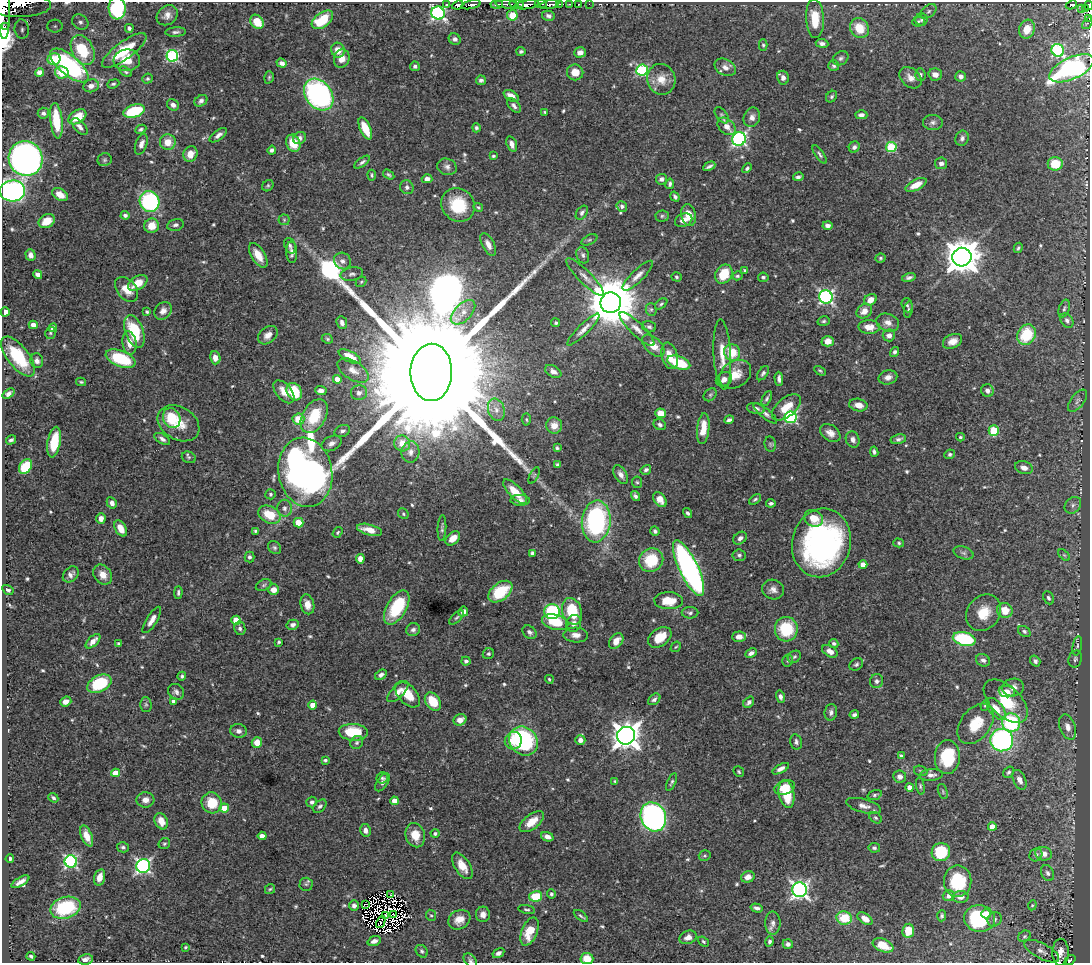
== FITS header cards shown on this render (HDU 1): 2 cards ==
NAXIS1  =                 1088
NAXIS2  =                  961

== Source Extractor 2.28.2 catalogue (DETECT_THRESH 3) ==
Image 1088 x 961 px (HDU 1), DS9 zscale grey, 1 PNG px = 1 image px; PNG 1092 x 965 px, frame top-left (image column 1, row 961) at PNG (2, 2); each listed source drawn as its Kron ellipse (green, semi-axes under 4 px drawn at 4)
Background 0.557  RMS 0.015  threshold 0.044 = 3 sigma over >= 5 px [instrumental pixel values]
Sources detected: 610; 8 with non-positive FLUX_AUTO (blend fragments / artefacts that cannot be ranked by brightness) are neither listed nor drawn; of the other 602, the 500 brightest by FLUX_AUTO listed and drawn (102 fainter detections omitted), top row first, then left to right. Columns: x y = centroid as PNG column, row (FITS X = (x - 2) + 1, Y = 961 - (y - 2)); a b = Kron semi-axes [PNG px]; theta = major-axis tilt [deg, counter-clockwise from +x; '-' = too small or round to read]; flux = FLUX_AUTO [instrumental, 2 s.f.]
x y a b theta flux
446 4 3 3 - 4.6
497 4 6 3 6 44
507 4 11 3 -6 65
517 4 7 2 2 37
541 4 6 2 1 38
560 4 3 3 - 15
570 4 3 2 - 22
579 4 3 3 - 7.1
589 4 2 2 - 1.4
18 5 33 12 0 580
458 5 6 4 22 95
471 5 10 3 11 81
527 5 12 4 8 210
550 5 10 3 11 130
1071 5 6 3 27 22
1089 5 4 2 - 20
117 8 11 8 -87 89
4 9 30 6 -89 470
1082 9 3 2 - 7.2
1085 9 4 3 - 6.5
929 11 9 6 39 2.5
438 13 7 6 - 240
167 15 11 9 39 6.2
512 15 5 5 - 23
548 16 6 5 - 2.6
815 19 19 9 -86 23
1088 19 4 2 - 5.2
322 20 12 7 37 32
922 20 6 6 - 2.3
918 21 6 5 - 1.5
80 22 8 7 - 3.9
257 22 8 6 -52 16
1087 23 6 4 51 1.4
5 26 3 2 - 11000
55 26 8 6 1 3
129 28 4 3 - 2.1
859 28 10 9 - 23
22 29 9 7 -81 3.2
1027 29 9 7 70 16
176 32 10 4 3 2.6
455 39 6 5 - 2.6
822 43 6 4 -7 3.1
763 45 5 4 - 1.6
83 50 16 10 -61 34
124 50 26 8 36 33
338 50 7 7 - 9
1058 50 6 6 - 110
521 51 4 3 - 1.7
580 52 6 5 - 4.8
172 56 6 6 - 120
841 58 8 6 35 2.8
54 59 6 6 - 13
342 59 9 8 - 8.5
127 60 13 11 7 18
282 63 5 4 - 4.4
69 65 23 10 -40 99
415 66 5 4 - 2.5
834 66 5 5 - 2.2
725 67 11 8 -27 6.8
1071 68 24 10 24 210
642 70 6 5 - 110
62 72 7 6 - 12
126 72 7 4 -32 2
575 72 8 8 - 11
40 73 4 4 - 2.7
935 74 7 6 - 6.6
920 75 6 5 - 2.4
961 76 5 5 - 4.4
269 77 6 4 73 1.5
783 78 7 6 - 3.9
911 78 12 9 -41 7.3
147 79 5 5 - 1.5
661 79 15 14 - 14
481 80 5 4 - 2.8
113 84 6 4 20 1.9
91 86 8 6 16 5
319 95 17 13 -52 250
511 96 8 5 -32 9
832 97 6 5 - 1.8
201 101 7 5 35 2.9
173 105 6 5 - 4.3
514 106 9 5 -50 3.2
134 111 11 6 16 52
545 112 4 3 - 1.4
43 113 5 5 - 3.2
722 115 9 5 -53 2.4
861 115 6 4 -2 3.9
77 117 10 6 33 21
752 117 10 8 69 5.7
56 121 18 6 -83 37
933 122 10 7 -3 3.6
727 126 10 7 -42 7.6
80 127 10 5 -48 3.7
365 128 12 5 -66 21
476 128 4 4 - 2
141 129 6 4 26 2
218 135 10 5 36 3.8
299 138 7 6 - 4.1
962 138 8 6 68 3.4
739 139 7 6 - 230
168 142 8 8 - 14
293 143 9 6 -64 19
141 144 11 5 70 5.5
512 144 8 5 -70 4.6
854 147 6 5 - 3
891 147 5 5 - 67
272 150 4 4 - 2.7
190 154 8 6 68 11
820 154 11 4 -56 2.4
493 156 3 3 - 1.6
26 159 17 17 - 420
105 160 7 6 - 2.1
362 162 9 4 36 2.5
941 163 6 5 - 3.8
1055 164 7 7 - 25
709 166 6 3 27 2.7
447 167 10 8 -21 4.5
747 168 5 4 - 2.1
372 175 5 3 - 1.4
389 175 6 4 -32 1.8
798 177 5 3 - 2.2
427 179 5 4 - 4.8
661 179 5 5 - 3.3
670 184 5 3 - 2.2
916 185 11 5 26 12
268 186 6 5 - 1.6
407 187 7 6 - 3.3
12 191 13 10 7 340
60 195 8 5 -31 10
675 197 5 4 - 2.3
149 201 11 10 - 140
458 205 17 16 - 40
622 206 5 5 - 3
478 207 5 4 - 1.4
582 213 8 5 55 2.7
125 215 4 4 - 3.5
689 215 11 7 -77 16
662 216 7 5 2 1.9
284 220 5 5 - 1.7
684 220 9 6 23 6
47 221 8 6 31 15
175 225 8 5 12 3
828 225 5 4 - 3.8
152 226 7 7 - 13
589 240 8 4 26 1.8
488 244 12 6 -63 6.8
290 246 8 5 -71 2.7
1018 248 5 4 - 1.8
292 252 11 5 -87 4.6
30 255 6 5 - 5
258 255 14 6 -58 13
583 255 8 6 -71 2.9
962 257 9 9 - 2200
880 258 5 4 - 1.6
342 261 9 8 - 4.6
745 270 4 3 - 1.7
38 274 4 4 - 5
352 274 11 6 11 3.6
724 274 10 8 58 27
638 276 20 6 44 7.3
737 276 5 4 - 1.7
585 277 25 6 -45 8.6
676 277 5 4 - 1.7
763 277 5 4 - 2.1
909 277 7 4 15 2.8
361 282 6 4 42 1.4
138 283 11 6 32 16
127 289 14 9 -51 15
826 297 7 6 - 220
870 300 6 5 - 9
611 303 10 10 - 6200
661 304 7 4 38 1.8
907 305 7 5 -72 2
651 309 6 5 - 1.8
908 309 8 4 81 1.7
1064 309 9 5 71 2.5
163 311 9 7 48 5.9
864 311 8 6 39 8.3
5 312 4 4 - 4.5
147 312 3 3 - 1.5
463 312 15 8 44 10
1067 320 8 5 -56 3.1
824 321 6 4 15 1.9
888 322 12 8 -19 6.7
342 323 6 5 - 4.3
556 323 4 4 - 1.7
33 325 4 4 - 6
649 327 7 5 -15 2.5
869 327 11 7 -1 11
53 328 4 4 - 7.2
637 329 23 6 -44 8.3
583 330 22 5 44 6.5
134 331 17 9 -70 45
50 333 6 5 - 2
268 335 11 8 40 7.9
889 335 6 6 - 5
1026 335 11 9 60 42
327 339 6 4 -23 1.5
828 341 6 5 - 6.9
953 341 10 7 24 8.1
129 343 12 7 -82 11
653 346 13 8 -42 12
732 352 8 8 - 22
895 352 5 4 - 2.6
722 355 35 8 -87 19
670 356 13 8 -76 14
18 357 24 10 -52 53
350 357 12 5 -27 13
215 358 6 5 - 7.9
120 359 16 8 -21 54
37 361 7 6 - 4.3
679 363 12 6 -21 44
353 370 17 9 -32 8.6
553 371 9 5 -29 4.3
820 371 6 4 -30 1.4
431 372 28 21 89 120000
763 373 8 4 54 2.4
735 374 17 13 34 16
888 377 9 7 14 5.7
337 379 4 4 - 8.3
724 379 8 6 32 5.9
779 379 7 3 -89 3.1
81 382 5 3 - 1.4
321 391 5 4 - 5
987 391 6 6 - 4.6
284 392 13 7 -50 10
294 392 9 7 -60 38
359 393 8 7 - 4.7
9 394 7 4 35 3.8
710 395 7 5 44 1.8
767 399 8 4 64 2.2
1077 401 13 6 52 4
858 405 9 6 -11 8
786 407 17 9 41 16
756 409 9 5 -12 3.6
496 410 11 8 -71 7
661 413 5 5 - 15
765 413 14 5 -39 3.9
314 416 18 11 60 36
791 417 6 6 - 130
172 418 10 8 -70 38
298 419 6 5 - 19
526 419 6 4 -87 1.5
729 420 5 3 - 2.6
178 423 22 16 -31 23
554 425 8 8 - 10
660 425 6 5 - 2.6
703 429 16 6 84 16
994 430 5 5 - 58
342 431 8 5 20 3.5
830 433 11 7 -36 7.3
960 437 4 3 - 1.6
162 439 9 4 -32 3.5
898 439 8 5 13 2.8
11 440 5 4 - 2.2
853 440 8 6 -65 4.4
54 442 15 6 79 27
331 443 10 7 26 5.1
402 443 8 8 - 13
770 444 7 5 -80 1.9
557 448 4 3 - 1.6
410 452 10 9 - 6.1
874 452 5 4 - 2.3
950 454 5 4 - 2.1
189 457 7 5 -24 1.9
557 464 4 3 - 1.6
25 467 8 6 53 46
1024 468 9 6 -19 7
646 470 5 4 - 2.4
305 472 35 27 -79 770
621 474 10 6 -59 4.8
534 475 9 4 63 1.6
637 482 6 5 - 1.6
515 492 16 6 -46 19
271 494 5 5 - 1.7
635 496 5 4 - 2.9
755 499 7 3 37 1.7
520 500 10 5 -2 4.8
660 500 8 5 -54 10
112 503 6 5 - 4.7
771 503 4 4 - 2.8
1073 505 9 7 45 4
284 508 8 7 - 4.1
687 513 5 4 - 2.1
403 514 6 4 -50 1.4
269 515 12 8 -27 27
814 518 10 8 -27 13
101 519 5 4 - 5.7
596 521 21 14 84 150
298 523 5 4 - 15
121 528 9 5 -60 12
442 528 13 4 87 2.7
370 530 13 5 -15 11
255 531 4 4 - 1.5
655 531 5 4 - 2.1
338 532 6 4 54 1.6
453 538 8 5 41 12
740 538 7 5 44 3.7
821 543 34 29 76 290
899 543 5 4 - 1.6
275 548 7 5 -45 2.2
532 553 4 4 - 2.9
963 553 10 6 -17 3.1
739 555 6 6 - 2.4
1064 555 7 4 -44 1.7
249 557 5 5 - 2.3
360 559 5 4 - 6.7
651 560 12 11 - 38
863 565 4 4 - 11
688 568 30 9 -64 360
71 574 9 6 47 4.5
103 575 11 8 -53 10
264 585 8 5 27 2
8 590 6 4 -31 2.1
274 590 5 5 - 8.6
773 590 11 9 -19 6
178 592 6 3 89 2.1
500 592 14 8 38 49
1048 598 7 5 -63 2.3
669 601 14 8 -2 20
307 604 10 7 -75 9
397 608 19 9 60 54
1005 610 8 7 - 18
572 611 13 10 -73 38
463 612 5 4 - 6.2
552 612 8 7 - 98
690 613 8 6 0 2.7
984 613 19 16 52 26
457 617 9 4 44 1.9
152 620 15 5 58 6.4
236 620 4 4 - 21
555 622 13 7 -16 32
574 623 9 7 67 5.4
293 625 6 5 - 3.8
240 628 7 5 -82 2.6
786 629 12 11 - 47
413 630 7 6 - 3
1024 631 6 5 - 2.3
529 632 8 6 -40 3.3
576 635 12 7 -3 6.6
660 637 13 8 36 20
739 637 7 5 2 6.8
964 639 11 6 -14 76
93 641 9 4 45 7.1
616 641 9 6 51 9.7
279 642 3 3 - 1.4
834 643 5 4 - 2.2
119 644 4 3 - 1.5
1077 646 10 4 79 2.2
676 647 6 4 42 1.4
830 651 8 5 -31 6.6
751 653 6 4 26 3.5
488 654 6 5 - 1.9
794 657 7 5 32 2.1
1075 659 8 6 75 2.6
983 660 7 6 - 3.6
466 661 4 4 - 2.4
788 661 6 5 - 1.7
1035 661 6 4 -53 3.3
856 664 7 5 34 2.1
381 675 6 4 33 3.8
182 676 4 4 - 1.8
549 679 4 4 - 1.5
877 681 7 6 - 3.1
99 684 13 8 26 61
1013 687 11 9 10 6.5
176 692 8 7 - 3.6
398 692 13 6 45 7.4
1007 692 8 6 -6 10
407 694 15 9 -46 19
780 697 6 4 -75 3.5
654 699 7 5 39 2.7
1006 701 27 15 -44 33
66 702 6 4 20 6.1
174 702 4 4 - 4.3
433 702 10 7 -55 24
749 702 6 4 50 3.7
146 704 7 5 -88 1.9
313 705 4 4 - 14
985 705 5 4 - 1.5
996 709 13 7 -51 14
831 712 8 6 83 3.3
854 715 4 3 - 2.7
460 720 6 5 - 7.8
1011 723 9 9 - 93
976 724 22 15 53 27
1068 727 13 7 -70 7.3
238 731 8 7 - 4.1
353 732 14 8 -3 35
626 736 9 8 - 1200
580 740 5 5 - 7.8
1002 740 11 11 - 250
513 741 9 8 - 12
524 741 15 13 -50 120
257 742 5 5 - 11
357 742 7 6 - 2.3
796 742 8 6 -77 2.8
901 756 4 4 - 2.3
947 757 17 12 87 50
325 760 4 3 - 2.1
781 769 9 4 28 5
921 771 7 5 -17 1.6
739 772 6 5 - 1.5
1008 772 6 5 - 2.2
116 773 4 4 - 15
931 775 12 5 3 4.3
900 777 6 6 - 4
382 778 6 5 - 1.9
1019 780 10 6 -66 7.2
615 781 3 3 - 1.4
382 782 10 5 57 3.8
672 782 9 4 66 2
920 786 9 4 -80 1.8
909 787 4 4 - 9
785 788 10 6 19 17
943 791 8 4 -72 1.7
787 794 14 8 -80 29
875 795 7 5 18 2.1
53 798 5 4 - 2.5
145 800 9 7 2 6.5
394 801 4 4 - 10
312 802 5 5 - 3
212 803 11 10 - 24
320 806 8 5 43 2.4
864 806 18 6 -15 6.6
224 808 4 4 - 16
653 817 15 12 -65 380
875 818 7 5 -39 1.9
161 821 9 6 -65 9.9
532 822 14 7 38 14
992 827 4 4 - 16
365 830 6 5 - 4.9
435 834 4 4 - 2.9
415 835 12 9 -75 15
87 836 11 5 -68 8.6
262 836 4 4 - 7.3
547 837 6 4 -22 5.6
164 844 6 5 - 1.5
123 847 6 5 - 2.2
874 848 6 4 -11 2.2
941 852 9 9 - 52
1044 854 8 6 -14 7
1036 855 7 6 - 2.9
705 856 6 5 - 1.6
10 859 4 3 - 2.9
71 861 6 6 - 160
143 866 7 6 - 230
462 866 15 7 -57 13
1048 873 8 6 -64 3.2
100 877 8 5 74 9.8
748 877 7 5 18 7
958 881 16 14 -89 58
20 882 10 4 31 5
306 884 6 6 - 2.1
270 889 5 5 - 1.4
800 890 7 7 - 370
391 894 2 2 - 1.8
551 894 4 4 - 1.6
536 896 6 5 - 37
949 896 6 5 - 4.4
961 897 8 6 5 6.5
366 904 3 2 - 1.8
1032 905 5 4 - 1.4
354 906 5 5 - 3.6
65 908 15 11 16 67
757 908 6 3 -16 3.3
527 909 8 3 -10 1.7
393 914 3 2 - 2.1
483 914 7 7 - 5.5
986 914 5 4 - 26
385 915 4 2 - 2.9
431 915 6 5 - 1.6
581 916 8 3 -37 1.7
942 916 5 4 - 1.9
844 918 8 6 -8 28
980 918 15 13 -14 86
865 919 8 5 -35 9.3
995 919 7 6 - 2.8
459 920 11 9 29 10
381 922 6 2 65 2.4
773 923 11 7 -89 5.1
529 931 15 8 68 21
908 931 7 6 - 18
1025 936 6 5 - 1.8
688 937 9 6 20 6
374 941 7 4 20 4.2
769 941 5 4 - 2.6
703 942 6 4 -40 1.5
788 944 5 4 - 3.3
883 945 11 6 -23 17
185 947 4 3 - 1.5
422 951 7 5 -50 1.9
1042 951 19 7 -28 6.5
1061 952 13 8 90 10
498 953 6 4 30 3.3
31 956 4 3 - 1.8
587 958 6 5 - 16
85 959 7 5 9 4.2
470 960 8 5 -51 2.3
1070 960 6 3 40 28
At the frame edge (FLAGS 8, measured only in part): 13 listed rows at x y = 18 5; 1089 5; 117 8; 4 9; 1088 19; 5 26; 1071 68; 12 191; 1061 952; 587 958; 85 959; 470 960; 1070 960
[102 fainter detections neither listed nor drawn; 8 non-positive-flux detections neither listed nor drawn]